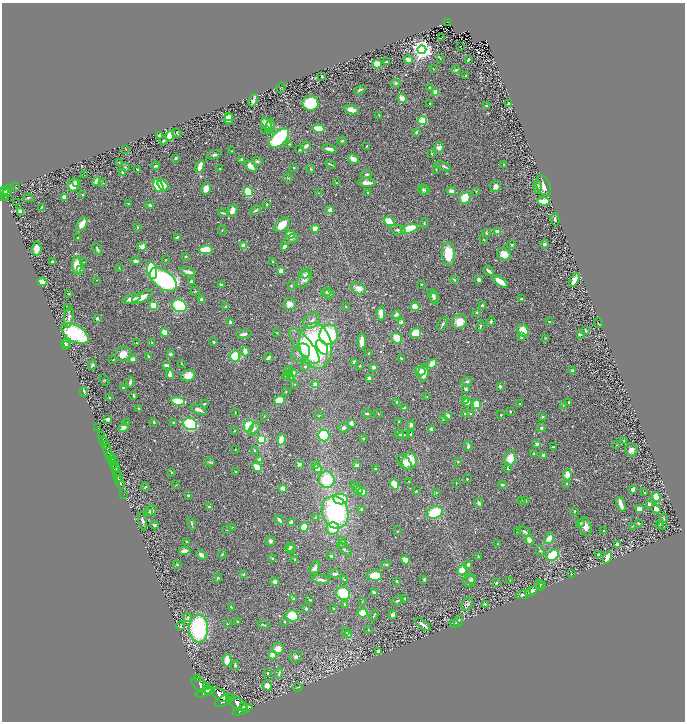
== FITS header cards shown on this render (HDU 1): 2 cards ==
NAXIS1  =                 1366
NAXIS2  =                 1439

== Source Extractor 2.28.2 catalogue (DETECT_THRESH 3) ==
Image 1366 x 1439 px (HDU 1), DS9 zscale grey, zoomed out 1/2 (1 PNG px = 2 x 2 image px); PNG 687 x 724 px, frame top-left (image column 2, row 1438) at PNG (2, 3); each listed source drawn as its Kron ellipse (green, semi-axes under 4 px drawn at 4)
Background 1.41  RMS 0.047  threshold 0.14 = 3 sigma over >= 5 px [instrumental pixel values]
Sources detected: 596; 37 cannot appear on this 1/2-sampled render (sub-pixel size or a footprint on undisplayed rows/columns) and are neither listed nor drawn; of the other 559, the 500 brightest by FLUX_AUTO listed and drawn (59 fainter detections omitted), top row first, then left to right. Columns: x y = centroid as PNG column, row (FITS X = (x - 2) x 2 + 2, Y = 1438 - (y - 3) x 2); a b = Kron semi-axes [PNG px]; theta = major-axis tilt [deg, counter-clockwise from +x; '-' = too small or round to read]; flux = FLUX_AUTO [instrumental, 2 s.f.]
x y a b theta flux
447 22 2 1 - 5.9
442 37 2 2 - 89
460 46 2 1 - 43
422 50 4 4 - 6400
440 59 3 2 - 4.2
408 60 5 3 - 54
468 60 3 2 - 16
386 62 3 2 - 10
377 64 5 4 - 150
433 69 3 2 - 4.3
456 70 5 3 - 15
322 76 3 2 - 12
465 76 2 2 - 6.7
396 83 4 4 - 16
281 87 5 2 - 4.9
430 87 4 3 - 7.2
360 90 6 3 26 17
436 92 4 3 - 70
402 98 4 3 - 110
253 100 6 3 65 47
311 103 8 7 - 350
509 103 4 3 - 14
430 104 2 2 - 12
486 105 2 2 - 14
351 110 7 4 -14 69
379 115 3 2 - 8.7
229 116 4 3 - 66
229 119 5 4 - 110
422 120 5 3 - 210
267 124 7 4 -55 82
270 126 7 4 82 32
319 128 6 3 -11 230
266 130 3 2 - 5.7
416 132 3 3 - 13
177 133 5 2 - 6.9
159 135 3 2 - 48
169 136 5 4 - 150
279 138 12 6 43 650
163 140 4 3 - 15
342 141 5 3 - 9.8
289 144 3 2 - 7.4
306 146 5 3 - 42
367 146 3 2 - 10
439 148 5 5 - 43
126 149 3 2 - 4.3
329 149 7 3 -15 37
300 150 2 2 - 9.6
231 151 2 2 - 5
432 153 3 3 - 5.5
214 155 8 4 16 20
176 158 3 2 - 20
242 159 3 3 - 12
353 159 6 3 -25 81
257 161 5 4 - 14
119 163 3 2 - 5.9
503 164 2 2 - 6.2
331 165 5 2 - 9.7
155 166 5 3 - 20
200 166 7 3 72 120
251 166 7 4 -41 83
443 166 8 3 -21 19
125 167 4 3 - 9.7
294 167 2 2 - 8.1
220 169 2 2 - 5.3
311 169 4 2 - 6.8
436 169 2 2 - 7.2
137 170 2 2 - 5.1
122 172 3 3 - 16
366 174 6 3 6 16
84 175 2 2 - 4.5
288 178 5 2 - 6.4
97 181 5 4 - 54
77 182 2 2 - 110
103 183 3 2 - 5.4
337 183 3 3 - 6.1
367 183 9 3 -1 55
73 185 6 6 - 100
163 185 6 4 -50 94
158 186 7 4 -61 280
495 186 5 5 - 27
543 186 11 6 -68 100
16 187 2 2 - 4.5
538 187 7 3 -89 16
206 189 6 4 77 71
423 190 5 4 - 18
425 190 5 3 - 9.8
3 191 3 2 - 540
6 191 2 2 - 190
8 191 6 3 78 580
451 191 5 3 - 51
248 192 5 4 - 280
476 192 3 2 - 4.6
318 193 3 2 - 4.7
368 193 3 2 - 5.1
5 195 6 2 48 380
83 195 2 2 - 10
64 197 3 3 - 34
5 198 3 2 - 250
28 198 5 4 - 12
465 198 6 5 - 190
543 201 6 3 -6 150
16 202 2 1 - 10
128 203 3 2 - 5.3
267 204 3 2 - 5.9
150 205 4 3 - 20
41 208 4 1 - 6.5
256 210 6 4 30 21
330 210 3 3 - 54
20 211 4 3 - 28
232 211 6 5 - 54
223 213 5 2 - 11
555 219 6 3 -78 15
389 221 5 3 - 200
424 223 5 3 - 9.7
82 224 8 4 59 98
282 225 9 5 42 140
138 227 3 2 - 7.2
315 229 4 4 - 55
409 229 8 4 16 310
222 230 5 2 - 5.4
398 230 8 4 -18 23
498 232 4 4 - 70
486 233 4 4 - 9.8
291 234 4 3 - 100
177 237 4 2 - 16
77 238 3 2 - 4.8
291 239 8 3 21 14
484 240 3 3 - 5
544 244 4 4 - 22
512 245 4 3 - 11
142 246 5 4 - 63
244 246 3 3 - 140
284 246 4 3 - 40
36 249 7 5 85 60
97 249 7 3 -59 17
206 249 7 4 3 140
448 254 12 6 -87 220
504 254 7 5 -41 86
185 257 3 2 - 7.1
166 260 2 2 - 5.5
135 261 5 3 - 32
52 262 3 2 - 16
83 262 2 2 - 4.6
273 262 3 2 - 8.4
77 266 9 5 -89 230
119 268 3 2 - 5.4
80 269 4 3 - 15
152 270 8 5 -80 940
281 271 3 3 - 82
489 271 5 3 - 37
188 272 8 3 -14 45
304 274 5 4 - 17
305 278 11 6 63 73
97 280 2 2 - 4.7
163 280 16 9 -39 1600
454 280 4 3 - 10
478 280 4 3 - 24
574 280 7 3 61 89
500 281 9 3 -33 110
42 282 5 3 - 110
191 282 3 2 - 37
421 284 2 2 - 6
221 285 4 3 - 28
291 286 3 3 - 8.6
358 289 7 5 -22 63
195 291 4 2 - 6.4
326 292 5 3 - 14
69 294 3 3 - 5.7
328 294 5 3 - 42
433 295 7 3 -66 35
142 297 11 5 28 86
131 299 9 4 15 51
434 299 6 2 -72 19
522 299 3 2 - 16
201 300 3 3 - 56
289 304 6 5 - 59
153 305 4 4 - 100
483 305 3 2 - 27
179 306 7 6 - 490
226 306 3 3 - 9.4
67 307 2 2 - 11
346 307 2 2 - 6.3
415 307 4 4 - 150
476 312 3 3 - 8.9
381 313 7 4 -86 56
396 314 4 3 - 36
69 317 10 4 82 43
97 318 3 3 - 19
312 321 9 7 37 45
491 321 5 3 - 15
549 321 3 2 - 4.5
401 322 2 2 - 110
459 322 8 7 - 110
231 323 3 3 - 54
598 323 5 1 - 5.5
443 324 7 3 61 19
480 326 5 3 - 12
523 330 7 5 -58 140
586 331 3 2 - 12
165 332 4 3 - 92
75 333 15 8 -31 700
277 333 3 2 - 4.8
416 333 5 5 - 130
244 334 8 3 9 41
580 334 3 2 - 30
329 335 10 9 - 610
521 337 4 3 - 9.9
397 338 6 5 - 130
545 338 3 3 - 6.4
213 342 3 3 - 9.6
362 342 8 3 88 100
66 343 5 4 - 21
137 343 2 2 - 4.8
152 343 3 2 - 7.2
65 345 3 2 - 10
304 346 22 7 -51 270
316 346 23 16 -78 1600
322 347 8 5 -56 190
245 351 5 4 - 45
301 353 10 8 37 80
368 353 2 2 - 9.6
123 354 8 7 - 73
170 354 3 3 - 19
235 356 6 5 - 280
148 357 4 3 - 14
268 357 4 3 - 24
401 358 2 2 - 10
133 359 3 3 - 50
113 360 3 2 - 5.7
354 362 4 3 - 24
181 363 4 2 - 5.6
432 364 5 3 - 100
92 365 5 2 - 15
166 365 4 2 - 24
360 366 3 2 - 6.3
305 367 3 3 - 17
373 367 3 3 - 30
288 371 5 4 - 18
420 371 5 4 - 51
573 371 3 3 - 34
292 373 5 4 - 120
423 373 8 5 88 160
170 374 4 3 - 62
287 375 5 3 - 14
188 376 7 5 15 86
291 377 4 3 - 37
370 378 4 4 - 40
104 380 6 3 -52 7.2
467 381 5 3 - 14
130 382 5 3 - 21
294 384 3 2 - 4.3
315 385 4 3 - 97
500 386 4 3 - 13
123 387 3 2 - 8.2
466 389 3 2 - 30
286 391 3 3 - 5.5
84 392 5 2 - 17
134 395 3 2 - 13
427 397 3 2 - 11
109 398 3 2 - 9.2
466 400 4 3 - 48
178 401 7 3 -9 240
279 401 5 4 - 150
397 402 3 3 - 12
467 402 4 4 - 62
569 402 3 2 - 10
520 403 2 2 - 9.5
204 404 3 2 - 8.5
477 404 4 4 - 190
563 405 3 2 - 6.4
404 408 3 2 - 13
138 409 2 2 - 13
199 410 8 3 -24 38
510 411 2 2 - 6.9
235 412 2 2 - 7.8
378 413 4 2 - 4.7
464 413 3 3 - 9.8
367 414 4 2 - 13
471 414 3 2 - 5.4
319 415 4 2 - 6.3
501 415 3 2 - 5.8
264 416 3 2 - 4.6
448 416 4 3 - 77
543 417 3 3 - 11
108 419 4 3 - 21
443 419 4 3 - 6.5
399 421 2 2 - 6.1
154 422 3 2 - 9.9
173 422 3 3 - 7.6
127 423 3 2 - 5.5
351 423 3 3 - 36
190 424 7 6 - 530
411 425 5 3 - 25
249 426 6 5 - 350
124 427 5 4 - 48
344 427 5 5 - 25
98 428 2 1 - 34
541 428 4 4 - 18
254 429 8 4 55 33
431 430 4 2 - 24
234 431 3 2 - 4.4
411 434 3 3 - 7.5
324 435 6 5 - 290
399 435 5 3 - 8.5
403 435 5 3 - 18
101 436 4 2 - 350
363 438 2 2 - 9.1
261 439 4 3 - 370
281 439 6 3 82 190
624 440 4 2 - 7
104 441 5 2 - 1800
537 444 2 2 - 69
105 445 2 2 - 760
616 445 3 2 - 4.2
468 446 5 3 - 19
553 447 3 2 - 7.1
235 449 2 2 - 4.1
108 450 6 3 -77 3600
255 450 3 3 - 10
631 450 6 6 - 44
534 453 2 2 - 13
543 455 2 2 - 65
110 457 6 3 -44 1200
510 458 8 6 73 120
260 459 3 3 - 49
111 461 3 2 - 380
409 461 8 7 - 200
115 462 4 2 - 230
210 462 5 3 - 12
405 462 9 5 -45 54
458 462 3 3 - 7.1
299 464 3 3 - 28
113 465 3 2 - 680
315 465 3 3 - 15
357 465 3 3 - 38
257 467 5 3 - 190
116 468 4 2 - 680
317 468 4 4 - 37
375 468 3 2 - 7
508 468 4 2 - 7.9
116 471 3 2 - 760
171 472 2 2 - 5.6
236 472 3 2 - 12
567 475 6 3 82 160
118 477 6 2 -65 1900
467 479 2 2 - 16
327 480 8 8 - 300
409 481 2 2 - 5.9
120 483 6 2 -69 2100
456 483 2 2 - 4.7
394 484 5 3 - 190
567 484 2 2 - 4.8
176 485 3 2 - 4.4
355 485 4 3 - 8.9
502 485 4 3 - 13
145 487 4 3 - 11
283 488 3 2 - 82
633 489 4 3 - 34
358 490 5 4 - 23
416 491 2 2 - 5.9
362 492 5 4 - 75
436 492 4 3 - 7.1
645 492 3 2 - 7.5
124 494 3 1 - 35
188 495 3 2 - 14
656 497 5 4 - 130
340 499 7 5 -8 370
526 500 4 3 - 6.4
522 501 3 2 - 7.1
479 503 5 3 - 26
621 504 8 3 -71 94
649 504 3 2 - 40
209 507 3 3 - 15
362 509 4 3 - 11
639 509 2 2 - 180
656 509 5 3 - 50
151 510 5 5 - 36
575 511 3 2 - 7.4
335 512 17 13 -73 1100
435 512 8 6 18 320
150 513 3 2 - 9.7
315 517 3 3 - 7.6
663 518 5 3 - 11
279 520 5 2 - 24
143 521 9 3 -81 24
192 523 6 3 -73 11
291 523 3 3 - 42
580 523 4 4 - 11
638 523 3 3 - 9.6
155 525 4 4 - 17
659 525 4 3 - 5.9
585 526 9 6 -73 72
632 526 3 2 - 4.9
662 526 3 2 - 6.5
233 527 2 2 - 4.1
304 527 5 4 - 160
333 528 6 6 - 180
227 530 3 2 - 4.2
397 531 3 2 - 4.8
604 531 3 2 - 6.1
518 532 3 2 - 5.8
524 532 7 4 -29 19
549 538 6 4 55 96
529 540 5 4 - 60
187 541 2 2 - 11
270 541 5 4 - 24
343 541 3 2 - 6.3
342 543 3 3 - 8
498 544 3 2 - 4.5
617 544 2 2 - 150
290 547 5 3 - 29
291 549 5 2 - 18
344 550 9 3 -41 16
185 551 6 4 3 44
540 551 5 3 - 13
222 554 4 3 - 8.3
598 554 3 2 - 19
201 555 5 3 - 27
553 555 7 5 41 290
331 556 3 2 - 14
478 557 3 2 - 5.5
607 557 6 3 67 130
273 559 3 3 - 23
295 559 2 2 - 32
405 560 4 3 - 100
468 564 4 3 - 22
177 565 4 4 - 14
386 565 5 4 - 14
315 568 7 4 65 45
462 570 5 4 - 140
335 574 6 3 -1 20
571 574 3 2 - 4.4
244 575 4 3 - 27
375 575 7 5 1 210
218 578 4 3 - 8.3
424 579 3 3 - 8.6
472 579 5 3 - 10
321 580 9 3 -9 36
345 580 2 2 - 26
510 580 3 2 - 4.3
397 581 3 2 - 6.6
469 581 6 6 - 27
275 582 4 3 - 30
496 583 3 2 - 12
540 585 5 3 - 11
543 586 4 3 - 8.5
531 591 6 2 30 37
374 592 4 2 - 20
343 593 7 6 - 300
523 594 8 3 16 27
405 598 3 2 - 4.9
293 599 4 3 - 16
310 600 3 2 - 6.9
397 601 6 3 29 11
362 602 3 2 - 4.7
345 604 2 2 - 20
467 604 7 5 58 19
485 604 4 3 - 11
231 607 3 2 - 5
334 608 2 2 - 5.8
306 609 3 3 - 11
363 613 5 4 - 130
393 615 5 4 - 28
292 616 6 5 - 250
374 616 6 2 65 8.5
188 618 4 3 - 12
237 621 2 2 - 15
459 621 6 2 66 9
284 622 3 2 - 6.8
227 624 2 1 - 4.5
454 624 4 2 - 4.4
263 625 6 2 -21 8.8
423 625 9 2 -36 42
181 626 4 3 - 11
199 628 14 9 -89 920
368 630 3 2 - 4.5
346 631 4 2 - 6.7
348 635 3 3 - 100
278 649 5 5 - 71
379 651 3 3 - 53
273 655 4 4 - 78
296 657 6 5 - 21
227 660 6 3 88 180
235 665 4 4 - 15
267 673 3 2 - 7.4
279 673 5 2 - 11
197 679 2 2 - 88
267 685 5 4 - 32
202 686 11 5 -32 6200
207 686 3 2 - 630
297 687 5 2 - 6.5
208 689 2 2 - 880
209 691 2 1 - 790
205 692 10 3 20 3900
220 695 9 5 -41 6500
231 697 2 1 - 720
224 700 10 5 29 7100
238 704 11 5 -31 6400
244 707 2 2 - 760
243 710 11 3 22 5200
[59 fainter detections neither listed nor drawn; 37 sub-pixel or undisplayed-footprint detections neither listed nor drawn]